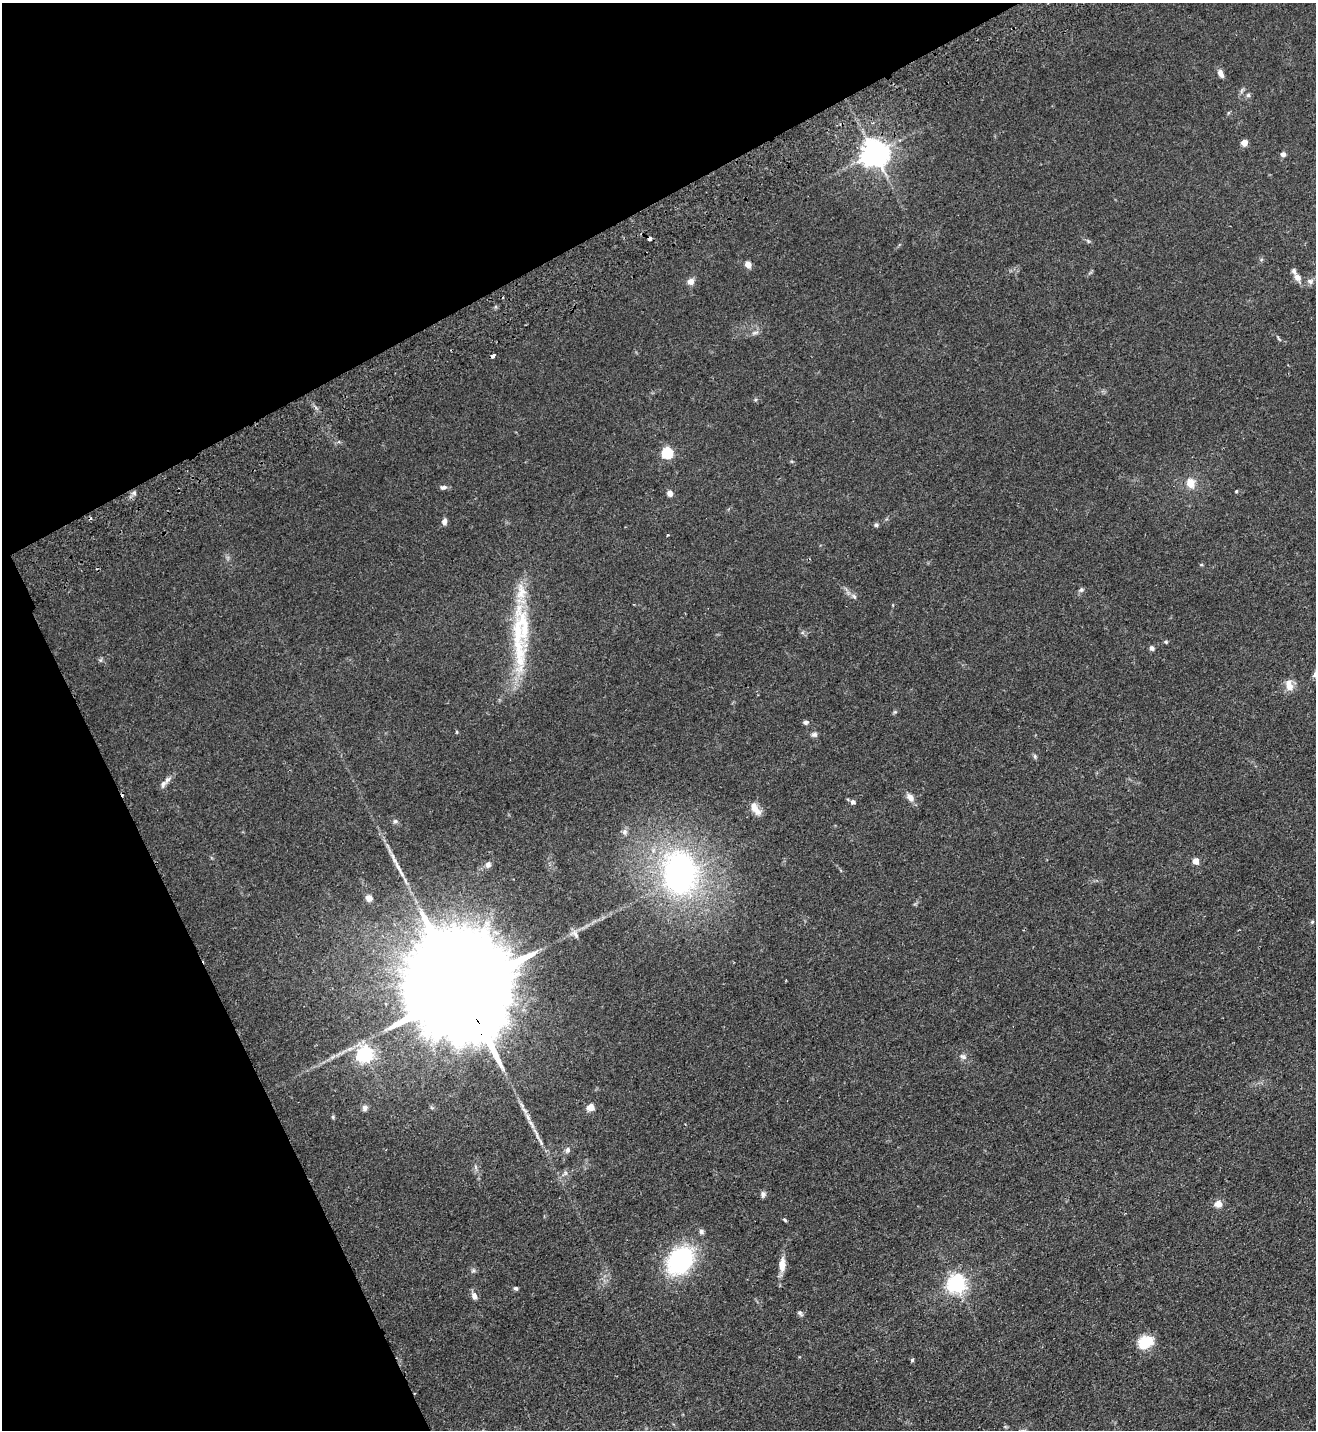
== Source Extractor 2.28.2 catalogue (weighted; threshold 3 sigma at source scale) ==
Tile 5 of 4 x 4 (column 1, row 2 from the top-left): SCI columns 187-1500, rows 2911-4338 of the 5763 x 5819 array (HDU 1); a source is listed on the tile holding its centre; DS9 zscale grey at full resolution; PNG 1318 x 1432 px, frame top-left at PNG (2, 3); no overlay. Shown black and unused: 25% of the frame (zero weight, under 2 of 3 exposures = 3% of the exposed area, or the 3 px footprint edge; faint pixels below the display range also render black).
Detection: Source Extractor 2.28.2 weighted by HDU 2 'WHT'; one run over the whole footprint, this tile lists its part. Background 0.0836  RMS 0.0085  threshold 0.0382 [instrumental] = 3 sigma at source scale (4.5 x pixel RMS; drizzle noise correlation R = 1.50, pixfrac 1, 0.05/0.05 arcsec/px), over >= 5 px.
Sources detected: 72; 2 cosmic-ray / hot-pixel residue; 1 long thin detection or spike segment (spike, bleed or trail) — not listed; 3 inside a brighter listed object's ellipse — not listed separately; the other 66 listed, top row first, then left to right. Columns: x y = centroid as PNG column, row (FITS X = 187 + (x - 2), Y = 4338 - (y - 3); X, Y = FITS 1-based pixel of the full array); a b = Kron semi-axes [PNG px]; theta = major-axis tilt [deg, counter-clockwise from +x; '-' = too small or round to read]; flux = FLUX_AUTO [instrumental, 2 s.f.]
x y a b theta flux
1221 73 9 6 -64 4.5
1248 95 5 5 - 1.7
1244 143 4 4 - 13
874 153 8 8 - 1100
1283 154 6 5 - 2.7
649 238 4 4 - 5
1088 241 7 4 -45 1.3
748 264 5 4 - 13
1297 277 9 7 -49 5.1
691 281 8 7 - 5.1
1310 281 9 7 -27 2.9
755 333 11 4 11 2.2
493 356 5 3 - 12
667 453 6 5 - 77
1191 483 10 9 - 9.8
443 487 10 6 6 2.4
1236 491 4 3 - 0.86
134 493 6 4 -46 1.6
670 493 5 5 - 5.6
444 521 7 5 80 3.6
876 525 6 5 - 1.6
667 535 3 2 - 0.88
1201 565 5 3 - 0.79
1081 590 7 6 - 1.8
854 596 8 5 -53 2.1
523 625 81 16 -82 50
1166 642 5 4 - 1.1
1152 648 6 5 - 2.4
101 660 6 4 70 1.2
1289 685 14 9 -76 8.3
895 712 6 5 - 1.1
806 722 6 5 - 2
457 732 5 3 - 0.81
814 734 8 6 4 2.3
1035 756 7 5 -83 1.3
163 784 12 7 60 3.2
910 797 9 7 -49 5.7
853 802 5 5 - 2.3
755 809 19 9 -55 7.8
395 821 7 5 -14 1.8
624 832 8 7 - 2.8
1195 861 5 4 - 11
488 864 9 7 59 2.9
679 873 43 34 -86 230
369 898 7 7 - 5.3
1312 922 5 5 - 1.1
575 934 13 6 -48 3.1
461 988 58 21 -65 49000
365 1054 6 6 - 290
963 1057 10 6 -31 3
591 1107 7 6 - 7.4
365 1108 8 7 - 2.8
333 1117 6 4 -73 1
567 1150 7 7 - 2.4
565 1173 7 4 72 1.6
763 1194 8 6 -84 2.2
1218 1204 9 8 - 6
785 1220 7 3 -36 1
701 1231 7 6 - 2.4
680 1261 25 19 48 110
782 1265 20 8 88 8.3
956 1284 7 6 - 380
516 1288 5 5 - 1.5
474 1296 9 6 -75 4
1145 1342 17 13 26 20
912 1360 3 3 - 2
Overlapping masked pixels (flux is a lower limit): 3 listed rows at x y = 649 238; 493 356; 461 988
Unlisted compact peaks at least as high as the median listed source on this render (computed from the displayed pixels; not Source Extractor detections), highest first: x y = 800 1313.